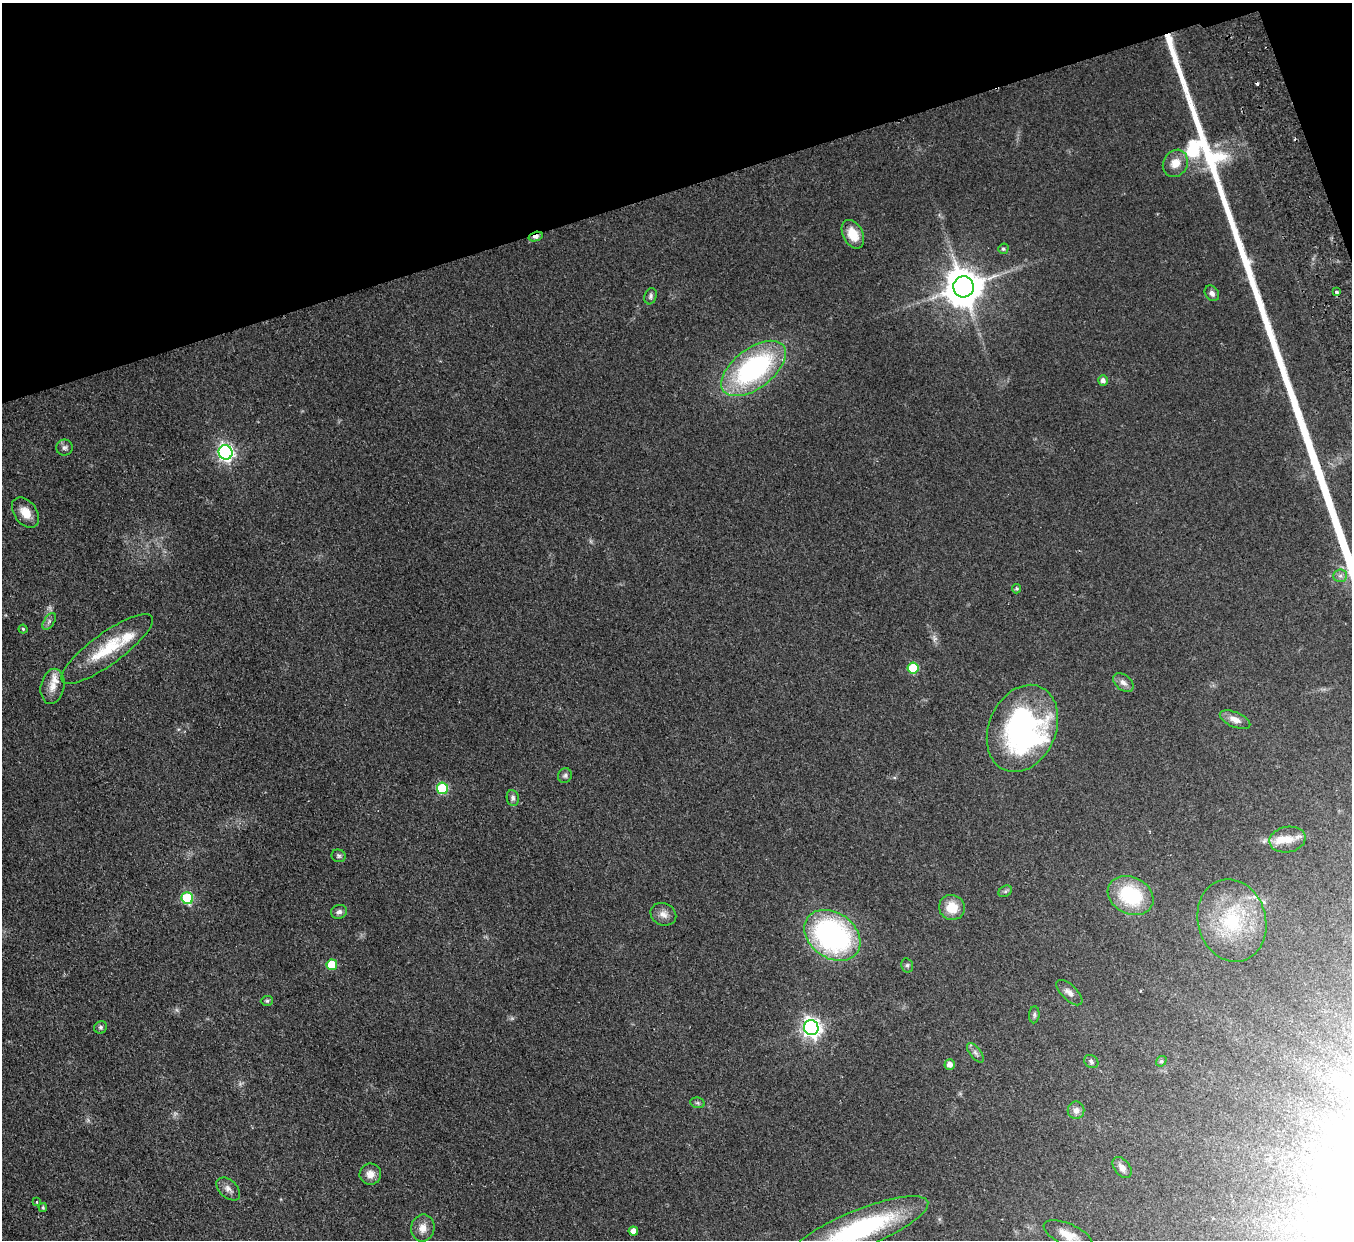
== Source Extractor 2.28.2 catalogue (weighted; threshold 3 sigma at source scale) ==
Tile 3 of 4 x 4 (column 3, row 1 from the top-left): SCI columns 2753-4102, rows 4014-5251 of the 5506 x 5424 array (HDU 1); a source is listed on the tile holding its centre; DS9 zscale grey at full resolution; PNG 1354 x 1242 px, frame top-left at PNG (2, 3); each listed source drawn as its Kron ellipse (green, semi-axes under 4 px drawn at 4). Shown black and unused: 16% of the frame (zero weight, under 2 of 3 exposures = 3% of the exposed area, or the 3 px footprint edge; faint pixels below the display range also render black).
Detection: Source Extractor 2.28.2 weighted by HDU 2 'WHT'; one run over the whole footprint, this tile lists its part. Background 0.0678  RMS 0.0077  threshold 0.0345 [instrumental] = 3 sigma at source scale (4.5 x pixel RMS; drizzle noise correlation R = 1.50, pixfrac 1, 0.05/0.05 arcsec/px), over >= 5 px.
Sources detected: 68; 4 too faint to see at this stretch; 1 inside a brighter object's white glare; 1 cosmic-ray / hot-pixel residue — neither listed nor drawn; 4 inside a brighter listed object's ellipse — not listed separately; the other 58 listed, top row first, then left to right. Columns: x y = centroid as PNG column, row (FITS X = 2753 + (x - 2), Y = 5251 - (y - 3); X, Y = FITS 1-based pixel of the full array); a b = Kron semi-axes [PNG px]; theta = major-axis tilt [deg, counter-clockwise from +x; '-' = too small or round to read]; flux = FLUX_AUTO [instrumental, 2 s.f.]
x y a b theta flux
1175 163 14 12 59 9.4
853 234 15 10 -63 15
536 237 7 4 16 3.8
1003 249 5 5 - 1.4
964 287 10 10 - 2200
1336 292 4 3 - 2
1212 293 8 6 -53 2.9
651 296 8 6 72 1.9
754 368 38 20 37 130
1103 380 5 5 - 3.2
64 448 8 8 - 2.5
226 452 7 7 - 240
25 513 17 11 -53 9.7
1340 576 7 6 - 2.4
1017 589 4 4 - 1.3
49 621 9 5 57 2.1
23 629 4 4 - 0.91
107 649 55 15 36 36
913 668 5 5 - 34
1123 683 11 7 -39 4.1
53 686 18 11 78 8.4
1235 720 16 7 -22 6.2
1022 728 45 33 66 170
565 776 7 6 - 1.8
442 788 6 5 - 53
513 798 8 6 -82 2.3
1287 839 18 13 10 11
339 856 7 6 - 1.7
1005 891 7 5 30 1.5
1131 895 24 18 -26 53
187 898 6 6 - 51
952 907 13 12 - 15
339 912 8 7 - 2.7
663 914 13 11 -24 5.5
1232 920 42 34 -74 62
832 935 30 22 -35 170
332 965 5 5 - 24
907 965 7 5 -76 1.5
1069 993 16 7 -44 4.8
267 1001 6 5 - 1.3
1034 1015 8 5 87 1.7
101 1027 7 6 - 1.5
811 1028 7 7 - 390
975 1053 11 5 -52 2.6
1161 1061 5 5 - 1.2
1091 1062 7 6 - 1.9
950 1064 5 5 - 5.2
698 1103 7 5 -11 1.4
1076 1110 9 8 - 4.1
1122 1168 12 7 -52 5.1
370 1174 11 10 - 6.2
228 1189 14 9 -43 4.1
37 1202 3 2 - 0.6
43 1207 4 3 - 1
423 1228 13 11 80 7.1
860 1229 73 19 22 110
633 1231 5 4 - 6
1068 1235 26 11 -24 11
Overlapping masked pixels (flux is a lower limit): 1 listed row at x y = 536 237
Isophote crosses this tile's border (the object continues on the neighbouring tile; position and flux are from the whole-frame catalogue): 1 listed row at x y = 860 1229